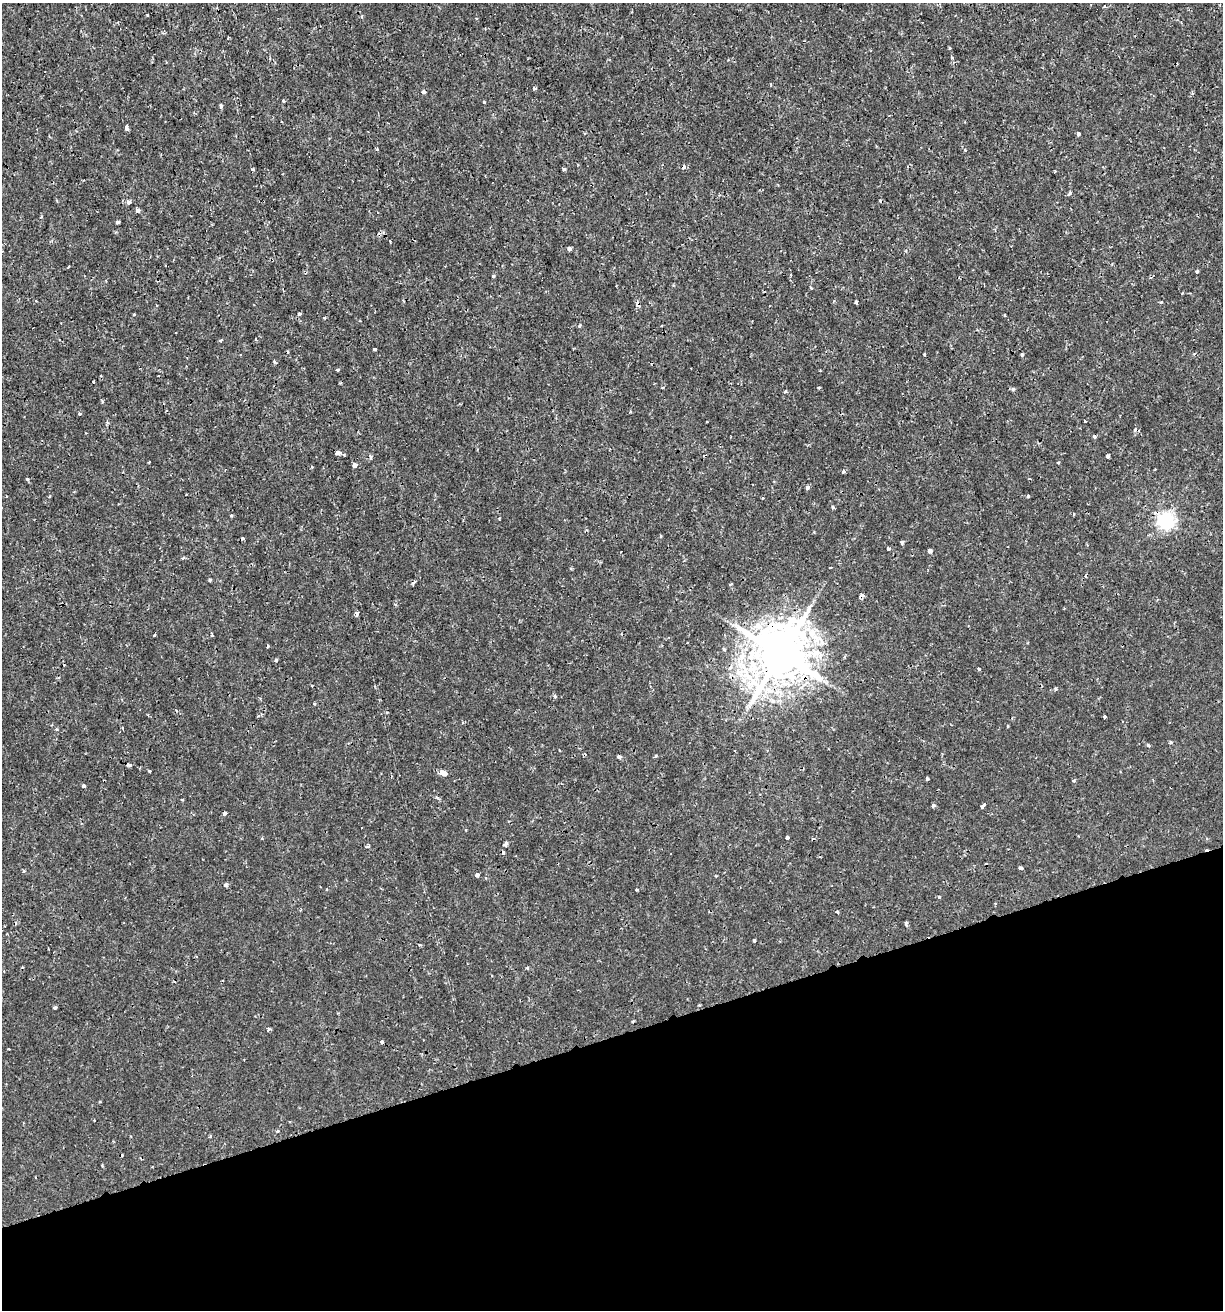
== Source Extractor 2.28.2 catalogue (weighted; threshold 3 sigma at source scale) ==
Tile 14 of 4 x 4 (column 2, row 4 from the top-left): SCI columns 1274-2494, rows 3-1310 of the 5039 x 5235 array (HDU 1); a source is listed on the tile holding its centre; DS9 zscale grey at full resolution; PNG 1225 x 1312 px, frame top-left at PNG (2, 3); no overlay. Shown black and unused: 21% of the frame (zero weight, under 2 of 3 exposures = <1% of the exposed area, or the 3 px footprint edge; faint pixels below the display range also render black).
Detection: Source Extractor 2.28.2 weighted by HDU 2 'WHT'; one run over the whole footprint, this tile lists its part. Background 7.19e-04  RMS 0.0012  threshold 0.00523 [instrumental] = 3 sigma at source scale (4.5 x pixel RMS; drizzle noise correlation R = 1.50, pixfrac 1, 0.0396/0.0396 arcsec/px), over >= 5 px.
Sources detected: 127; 17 cosmic-ray / hot-pixel residue — not listed; the other 110 listed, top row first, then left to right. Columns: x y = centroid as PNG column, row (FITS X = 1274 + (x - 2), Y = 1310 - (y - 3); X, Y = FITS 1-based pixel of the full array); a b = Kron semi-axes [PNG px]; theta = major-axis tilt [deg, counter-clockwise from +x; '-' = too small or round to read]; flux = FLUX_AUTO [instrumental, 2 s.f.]
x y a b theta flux
1104 6 3 3 - 0.15
362 16 4 3 - 0.14
950 48 4 3 - 0.12
952 58 3 3 - 0.15
771 84 4 2 - 0.093
534 88 5 4 - 0.17
423 92 4 4 - 0.26
283 101 4 3 - 0.15
484 102 3 3 - 0.2
221 105 4 4 - 0.25
126 128 4 3 - 0.46
1078 134 3 3 - 0.39
377 149 3 3 - 0.24
965 150 4 3 - 0.18
683 167 5 4 - 0.38
564 169 4 3 - 0.19
1069 194 8 3 40 0.21
128 202 5 5 - 0.32
137 210 4 4 - 0.9
117 222 3 3 - 0.32
390 241 3 2 - 0.11
569 249 4 4 - 0.67
68 267 3 2 - 0.11
1197 272 4 3 - 0.16
493 276 3 3 - 0.38
811 288 3 3 - 0.13
856 302 3 3 - 0.2
1161 302 5 3 - 0.12
638 305 6 5 - 0.39
134 314 3 2 - 0.13
299 314 4 3 - 0.22
324 318 4 3 - 0.11
580 325 5 3 - 0.12
221 340 4 3 - 0.15
375 349 4 3 - 0.33
924 354 3 2 - 0.13
1022 354 3 3 - 0.26
274 362 4 4 - 0.17
337 370 3 3 - 0.36
93 382 3 2 - 0.098
819 387 4 2 - 0.11
1013 389 4 4 - 0.22
79 414 4 3 - 0.2
1085 421 3 2 - 0.16
107 422 4 4 - 0.14
1094 436 4 3 - 0.39
338 453 5 3 - 0.81
344 455 3 2 - 0.19
1108 456 3 3 - 0.79
1058 462 3 3 - 0.13
355 466 4 4 - 0.91
312 467 4 3 - 0.097
843 471 5 3 - 0.2
27 480 4 3 - 0.17
807 488 4 4 - 0.28
6 496 3 2 - 0.082
50 496 3 2 - 0.12
1028 496 3 3 - 0.21
833 507 5 3 - 0.12
231 515 4 3 - 0.12
1166 520 6 6 - 36
661 536 4 3 - 0.11
902 542 4 3 - 0.44
888 549 3 3 - 0.33
930 550 4 4 - 0.61
183 558 5 4 - 0.15
830 568 3 3 - 0.29
210 580 4 3 - 0.17
356 613 4 4 - 0.42
268 646 4 3 - 0.23
724 649 4 4 - 0.17
781 654 16 14 75 650
276 660 4 3 - 0.18
555 696 4 4 - 0.2
1104 717 3 3 - 0.22
1008 726 4 2 - 0.091
122 727 3 2 - 0.12
1170 742 4 3 - 0.17
1148 745 3 3 - 0.27
656 756 4 3 - 0.15
619 757 4 3 - 0.45
129 765 6 3 -2 0.3
149 771 3 3 - 0.17
443 773 6 4 -17 1.9
927 779 3 3 - 0.18
1074 781 4 4 - 0.15
84 786 4 3 - 0.38
182 800 4 2 - 0.1
933 805 4 3 - 0.26
982 806 4 3 - 0.74
224 813 4 3 - 0.58
787 837 3 3 - 0.64
262 839 4 3 - 0.099
506 844 4 3 - 0.41
1021 868 4 3 - 0.64
24 871 4 3 - 0.12
477 875 4 3 - 0.94
225 885 5 4 - 0.22
636 890 4 2 - 0.12
939 897 5 3 - 0.11
837 912 3 3 - 0.27
754 940 3 3 - 0.28
527 968 3 3 - 0.19
55 1008 3 3 - 0.34
269 1029 5 3 - 0.17
382 1042 4 4 - 0.16
8 1049 3 2 - 0.14
100 1102 4 2 - 0.1
278 1131 4 4 - 0.15
210 1136 5 3 - 0.11
Overlapping masked pixels (flux is a lower limit): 4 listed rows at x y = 683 167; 638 305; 1166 520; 781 654
Unlisted compact peaks at least as high as the median listed source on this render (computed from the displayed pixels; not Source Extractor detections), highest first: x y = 979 669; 252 169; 906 923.